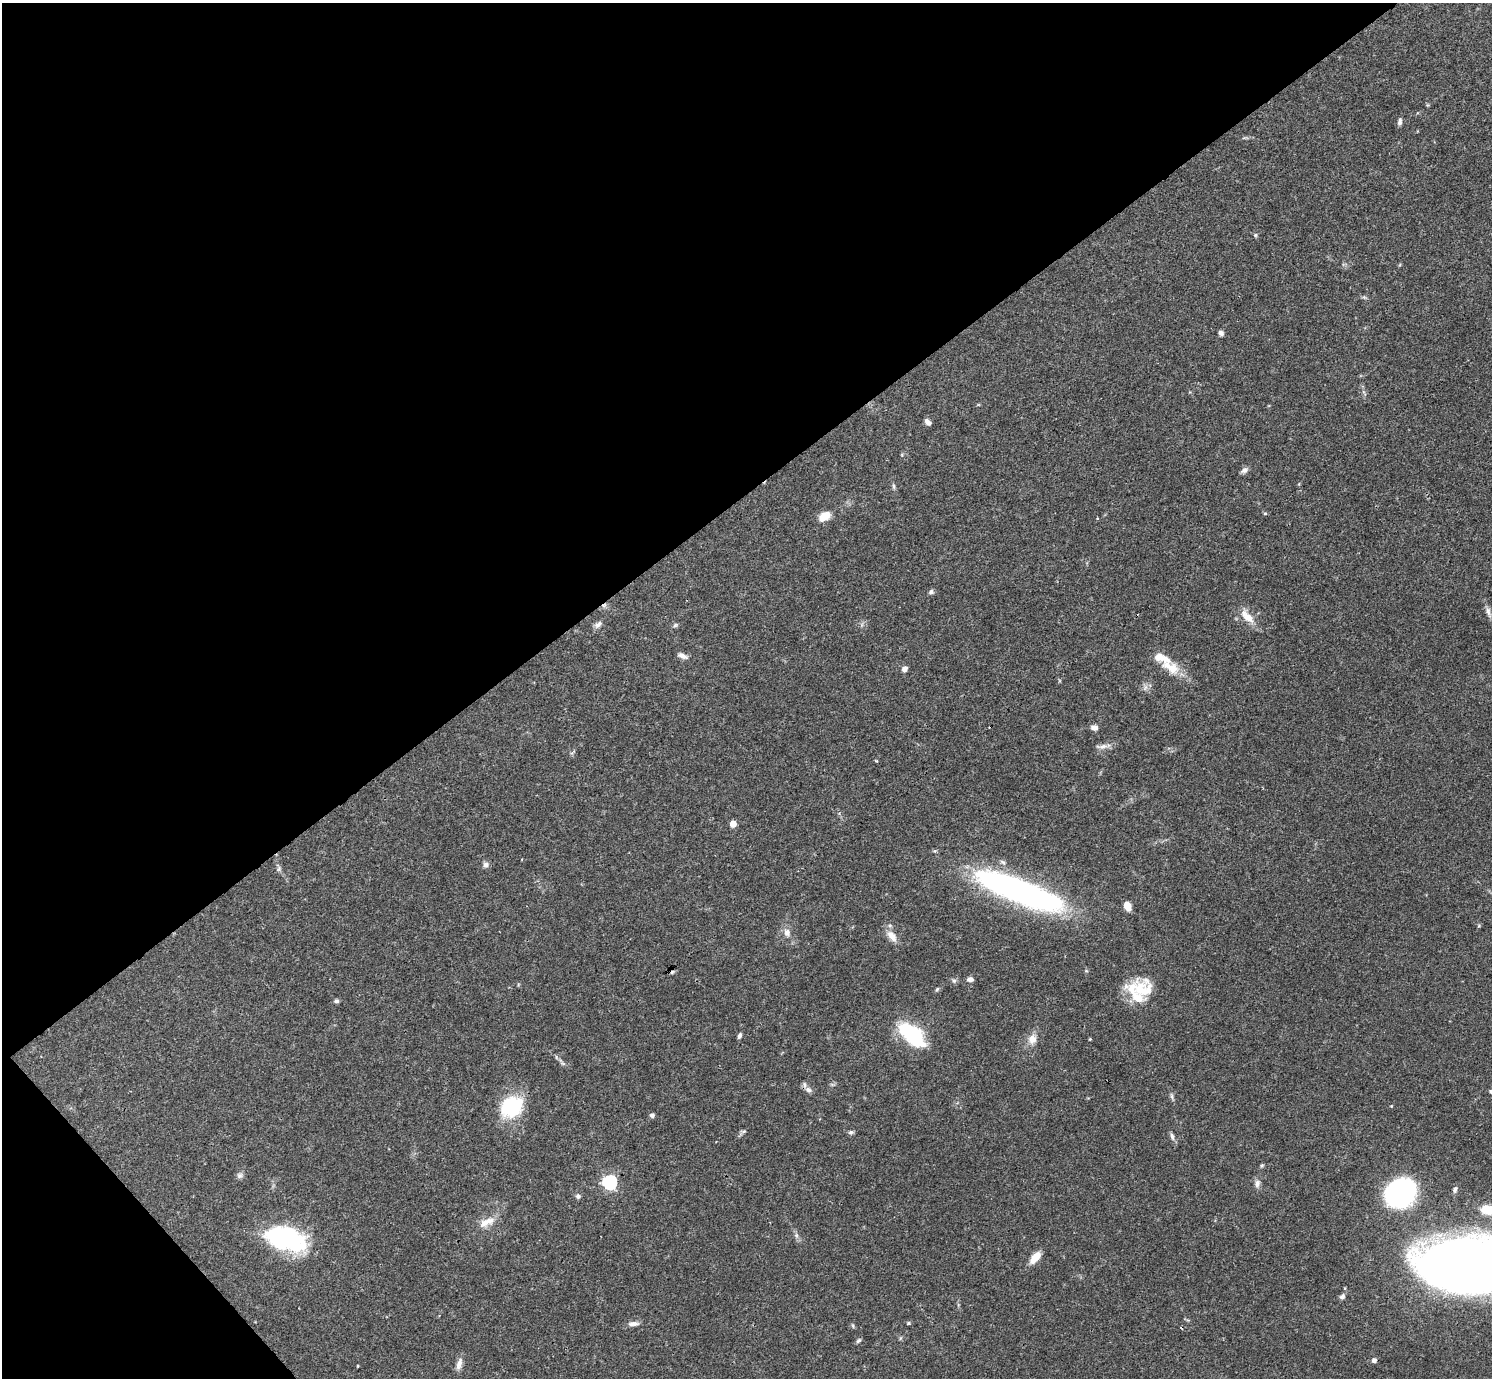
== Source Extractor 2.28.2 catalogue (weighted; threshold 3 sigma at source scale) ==
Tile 5 of 4 x 4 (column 1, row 2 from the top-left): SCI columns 1-1490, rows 2909-4284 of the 5961 x 5958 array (HDU 1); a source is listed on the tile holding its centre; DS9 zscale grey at full resolution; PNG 1494 x 1380 px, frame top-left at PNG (2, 3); no overlay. Shown black and unused: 38% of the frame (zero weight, under 3 of 4 exposures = <1% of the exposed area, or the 3 px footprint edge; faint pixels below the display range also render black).
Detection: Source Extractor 2.28.2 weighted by HDU 2 'WHT'; one run over the whole footprint, this tile lists its part. Background 0.0408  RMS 0.0026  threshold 0.0118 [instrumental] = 3 sigma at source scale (4.5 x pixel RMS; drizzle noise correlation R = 1.50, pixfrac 1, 0.05/0.05 arcsec/px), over >= 5 px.
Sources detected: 76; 3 cosmic-ray / hot-pixel residue — not listed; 6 inside a brighter listed object's ellipse — not listed separately; the other 67 listed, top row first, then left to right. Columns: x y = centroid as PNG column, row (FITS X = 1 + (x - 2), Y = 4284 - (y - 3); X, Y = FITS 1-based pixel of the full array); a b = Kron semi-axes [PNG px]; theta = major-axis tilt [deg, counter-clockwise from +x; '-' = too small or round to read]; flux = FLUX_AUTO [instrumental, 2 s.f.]
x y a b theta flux
1400 122 9 5 80 0.77
1255 235 5 5 - 0.4
1221 333 6 5 - 0.84
928 422 7 5 -46 1.1
1244 470 10 7 33 0.91
893 486 9 3 -79 0.51
1265 513 5 3 - 0.3
824 516 12 7 35 4.1
931 592 7 6 - 0.58
1488 612 18 6 -74 1.4
1247 617 21 9 -46 3.6
598 624 13 7 36 1.1
675 625 7 5 23 0.48
682 656 13 6 -22 1.3
1158 657 12 10 45 1.8
904 669 6 5 - 1.4
1172 669 15 14 - 3.7
1145 687 9 5 71 0.88
1094 727 8 6 -6 1.2
1102 746 17 6 7 1.4
876 761 4 3 - 0.38
733 824 5 4 - 4.2
486 865 7 7 - 0.92
279 869 8 5 69 0.59
1019 891 97 22 -21 80
1127 906 10 6 -68 2.2
787 933 11 9 -71 1.6
892 936 18 10 -52 2.6
970 979 7 6 - 0.95
954 981 6 5 - 0.55
937 989 6 4 45 0.38
1144 990 39 22 -16 9.9
337 1001 6 5 - 0.54
909 1033 30 13 -41 23
739 1036 6 4 69 0.66
1032 1039 13 11 77 2.5
1090 1039 4 4 - 0.22
556 1057 6 4 -72 0.38
808 1090 9 7 -20 1
1491 1091 6 4 -72 0.43
1172 1096 8 4 -81 0.58
1391 1106 4 3 - 0.19
511 1107 22 18 30 18
652 1115 6 6 - 0.57
744 1131 7 5 8 0.5
851 1132 7 5 14 0.55
1172 1136 11 5 -76 0.88
1262 1165 5 4 - 0.35
240 1176 9 6 25 0.79
610 1182 6 6 - 54
1257 1183 10 7 88 1.2
1455 1190 8 5 70 0.65
1400 1193 20 16 17 81
578 1196 7 6 - 0.65
1488 1209 19 10 -6 5.8
485 1223 17 10 22 2.7
796 1235 6 6 - 0.61
284 1238 44 26 -16 29
1035 1257 15 7 50 3.4
1465 1265 64 32 -4 600
1342 1296 8 6 35 0.74
909 1323 5 3 - 0.3
633 1324 14 6 2 1.2
858 1341 8 4 41 0.49
1374 1360 4 4 - 1
459 1364 17 7 75 1.6
358 1366 3 2 - 0.21
Isophote crosses this tile's border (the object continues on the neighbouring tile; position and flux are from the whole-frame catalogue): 3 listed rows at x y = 1491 1091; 1488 1209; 1465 1265